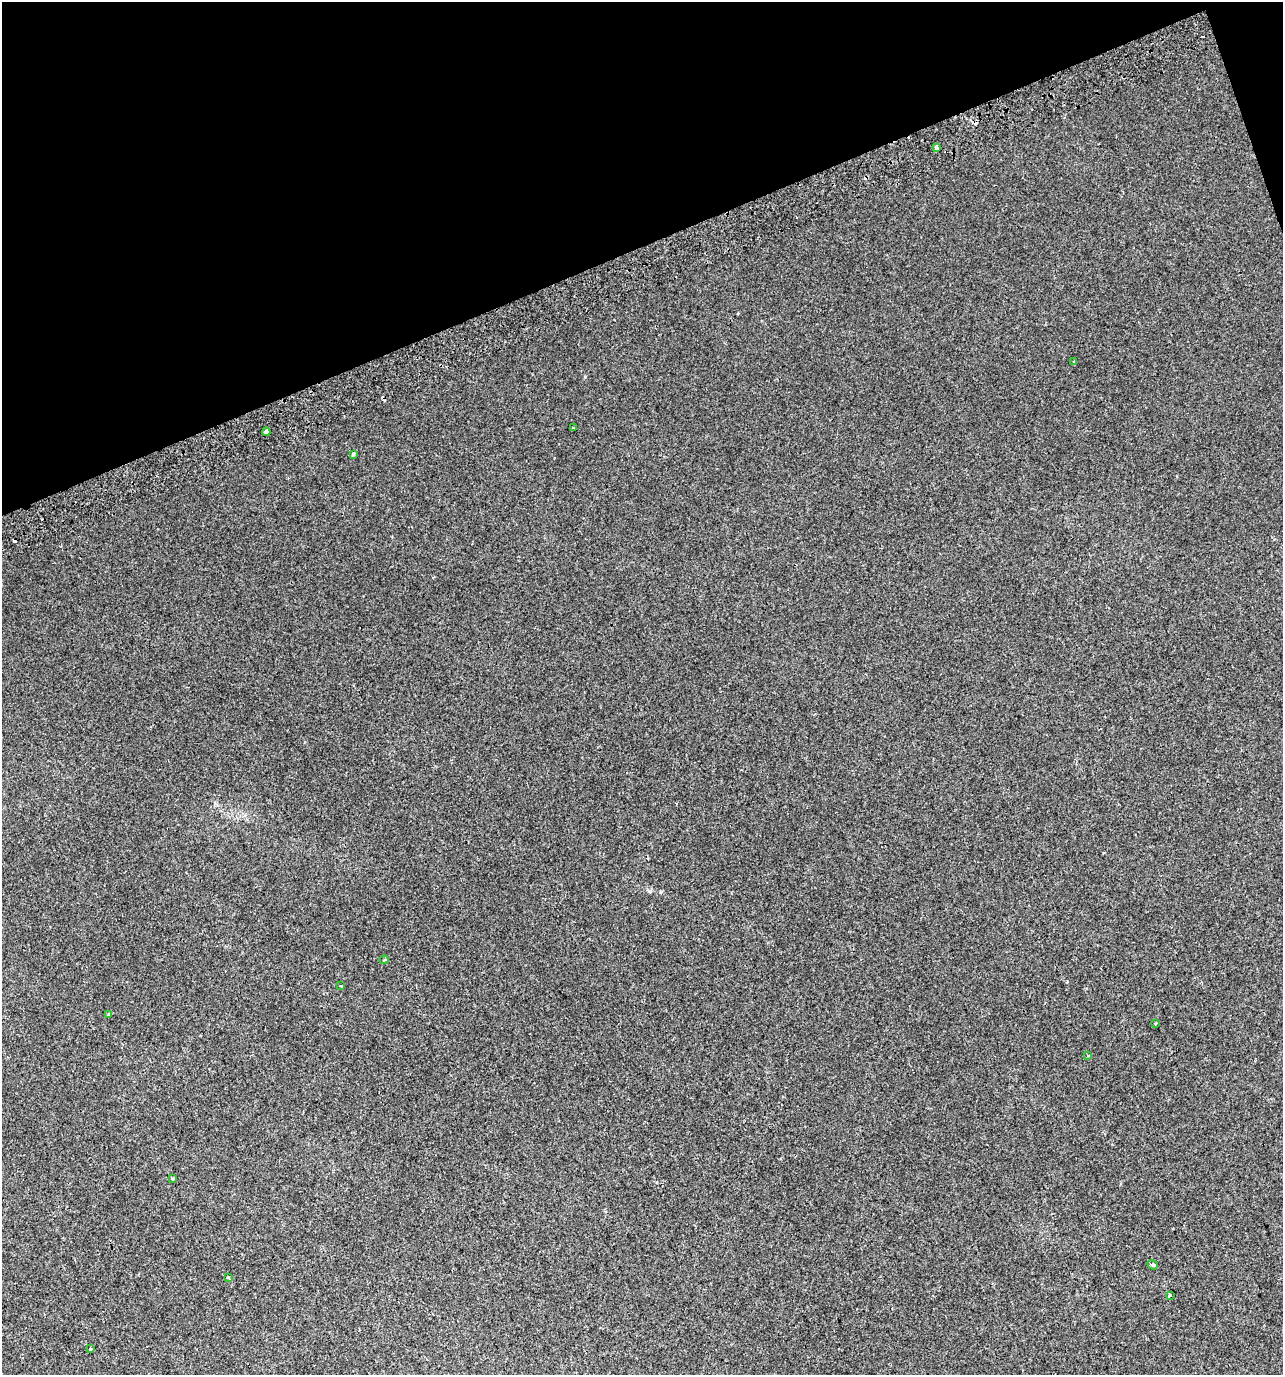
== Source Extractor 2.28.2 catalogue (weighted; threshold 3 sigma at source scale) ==
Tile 3 of 4 x 4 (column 3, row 1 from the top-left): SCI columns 2707-3987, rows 4160-5532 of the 5358 x 5574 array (HDU 1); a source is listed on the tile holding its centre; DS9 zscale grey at full resolution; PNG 1285 x 1377 px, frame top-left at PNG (2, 2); each listed source drawn as its Kron ellipse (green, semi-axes under 4 px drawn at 4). Shown black and unused: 18% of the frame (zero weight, under 2 of 3 exposures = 2% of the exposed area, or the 3 px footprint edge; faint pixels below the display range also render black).
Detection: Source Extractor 2.28.2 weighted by HDU 2 'WHT'; one run over the whole footprint, this tile lists its part. Background 0.00367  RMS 0.0038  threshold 0.0171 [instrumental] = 3 sigma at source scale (4.5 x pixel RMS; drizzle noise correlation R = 1.50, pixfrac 1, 0.0396/0.0396 arcsec/px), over >= 5 px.
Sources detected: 20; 5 cosmic-ray / hot-pixel residue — neither listed nor drawn; the other 15 listed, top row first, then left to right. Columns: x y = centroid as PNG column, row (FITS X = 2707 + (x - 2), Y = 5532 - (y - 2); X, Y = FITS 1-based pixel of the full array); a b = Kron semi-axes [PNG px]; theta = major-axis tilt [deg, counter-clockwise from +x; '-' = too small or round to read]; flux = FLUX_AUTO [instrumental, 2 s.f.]
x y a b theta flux
936 148 4 3 - 1.8
1074 362 3 3 - 0.43
573 428 3 3 - 0.58
266 432 4 3 - 3.7
353 454 3 3 - 0.48
384 960 4 3 - 0.6
341 986 4 2 - 0.28
108 1015 4 3 - 0.51
1155 1023 3 3 - 0.55
1088 1056 3 3 - 0.47
172 1179 4 3 - 0.47
1153 1265 5 4 - 0.65
228 1277 3 3 - 0.58
1170 1295 3 3 - 1.4
90 1349 3 3 - 0.47
Overlapping masked pixels (flux is a lower limit): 1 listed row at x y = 936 148